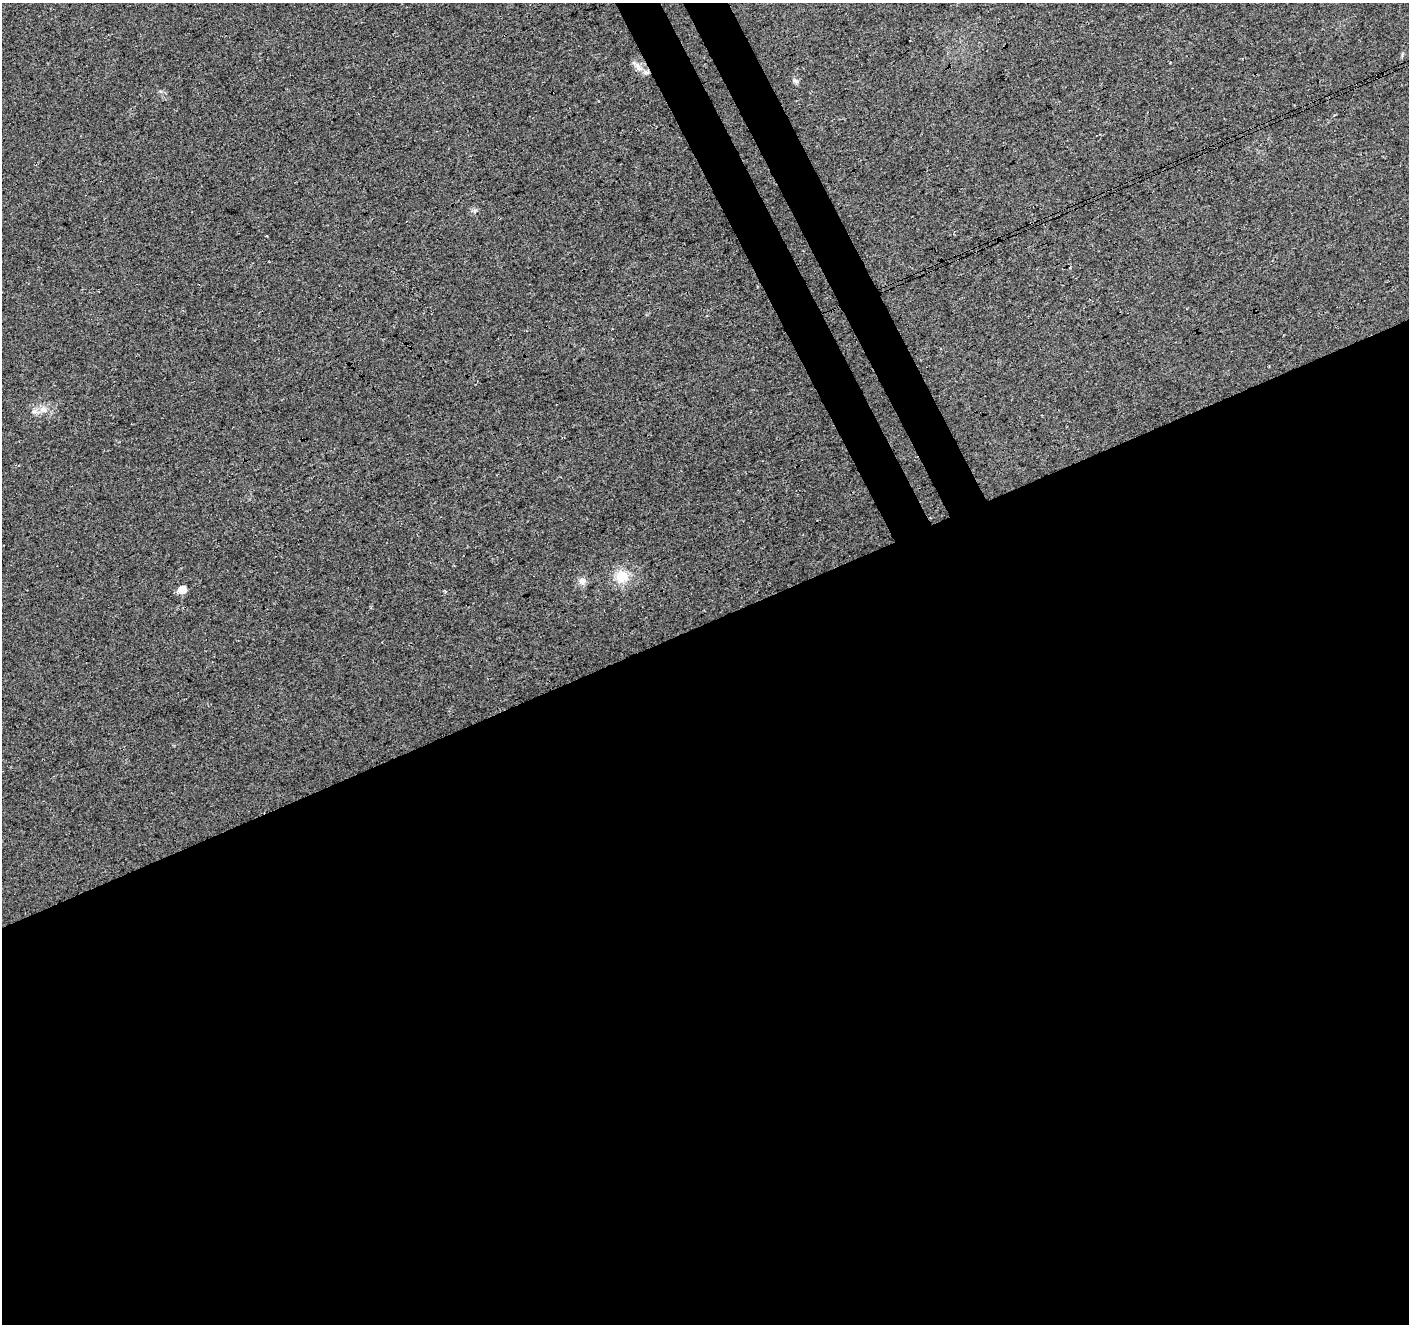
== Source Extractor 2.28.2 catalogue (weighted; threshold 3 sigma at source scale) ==
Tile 15 of 4 x 4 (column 3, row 4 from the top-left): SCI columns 2872-4278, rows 175-1496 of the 5739 x 5578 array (HDU 1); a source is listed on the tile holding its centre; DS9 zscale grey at full resolution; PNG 1411 x 1326 px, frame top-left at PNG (2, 3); no overlay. Shown black and unused: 56% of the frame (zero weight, under 3 of 4 exposures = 5% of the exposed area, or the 3 px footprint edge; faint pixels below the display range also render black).
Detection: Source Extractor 2.28.2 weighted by HDU 2 'WHT'; one run over the whole footprint, this tile lists its part. Background 0.041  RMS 0.0074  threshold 0.0333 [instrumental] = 3 sigma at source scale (4.5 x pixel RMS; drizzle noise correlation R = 1.50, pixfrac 1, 0.0396/0.0396 arcsec/px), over >= 5 px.
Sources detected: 8; all 8 listed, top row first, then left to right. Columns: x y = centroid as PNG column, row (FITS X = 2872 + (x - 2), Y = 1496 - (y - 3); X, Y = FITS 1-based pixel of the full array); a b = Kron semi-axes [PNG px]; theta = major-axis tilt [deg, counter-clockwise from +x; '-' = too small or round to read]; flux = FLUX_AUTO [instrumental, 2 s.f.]
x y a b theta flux
638 67 17 7 -50 5.1
796 82 6 5 - 1.7
475 211 7 4 44 1.5
43 410 11 9 -14 5.5
622 576 16 15 - 15
582 581 10 9 - 4
182 589 6 5 - 17
445 591 4 3 - 1.3
Overlapping masked pixels (flux is a lower limit): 1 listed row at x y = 638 67